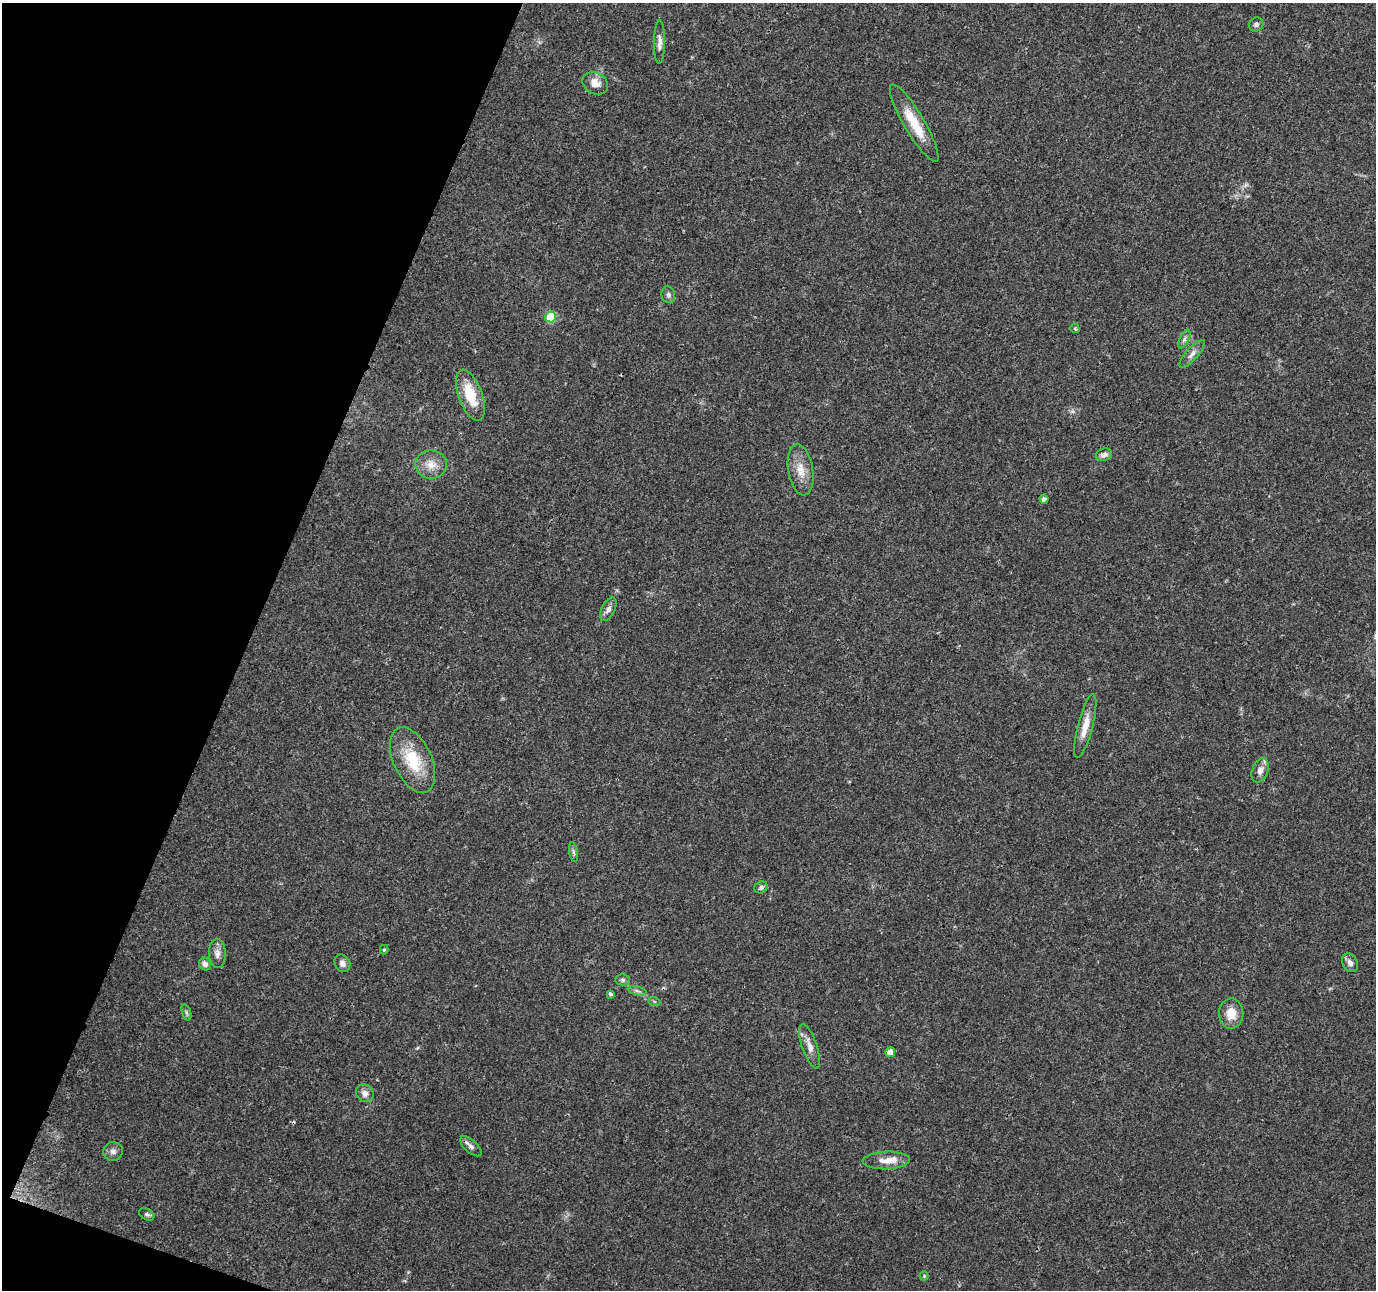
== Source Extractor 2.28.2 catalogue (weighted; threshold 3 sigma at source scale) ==
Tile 9 of 4 x 4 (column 1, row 3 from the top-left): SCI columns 6-1379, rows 1505-2792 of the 5511 x 5649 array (HDU 1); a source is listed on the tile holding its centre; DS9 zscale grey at full resolution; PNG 1378 x 1292 px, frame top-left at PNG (2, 3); each listed source drawn as its Kron ellipse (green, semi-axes under 4 px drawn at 4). Shown black and unused: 19% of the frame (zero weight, under 3 of 4 exposures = <1% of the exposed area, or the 3 px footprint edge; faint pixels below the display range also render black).
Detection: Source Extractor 2.28.2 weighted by HDU 2 'WHT'; one run over the whole footprint, this tile lists its part. Background 0.0373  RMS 0.0036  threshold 0.0161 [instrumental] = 3 sigma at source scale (4.5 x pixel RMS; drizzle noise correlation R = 1.50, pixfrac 1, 0.0396/0.0396 arcsec/px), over >= 5 px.
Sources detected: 41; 1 cosmic-ray / hot-pixel residue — neither listed nor drawn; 1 inside a brighter listed object's ellipse — not listed separately; the other 39 listed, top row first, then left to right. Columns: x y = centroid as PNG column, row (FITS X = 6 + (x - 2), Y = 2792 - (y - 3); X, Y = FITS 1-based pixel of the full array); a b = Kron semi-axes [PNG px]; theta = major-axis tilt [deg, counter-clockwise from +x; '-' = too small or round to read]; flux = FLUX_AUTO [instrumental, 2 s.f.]
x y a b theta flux
1256 24 7 6 - 1.2
659 42 22 5 90 2
595 83 13 10 -31 3.9
914 123 44 10 -59 10
668 295 8 6 -73 1.1
551 317 5 5 - 18
1075 328 5 4 - 0.42
1184 339 10 4 63 0.94
1192 354 17 6 49 2
470 395 27 11 -70 11
1104 455 8 6 17 1.5
431 464 16 14 -1 4.5
801 470 26 12 -81 5.7
1044 499 4 4 - 1.2
608 609 13 6 63 1.6
1085 726 33 7 75 5
413 760 35 19 -65 15
1260 770 12 8 68 2.7
573 852 10 4 -79 0.84
761 887 7 5 33 1
384 950 5 4 - 0.45
217 954 14 8 -87 2.2
342 963 9 7 -61 1.6
1350 963 10 7 -60 1.7
205 964 6 5 - 1.3
623 980 7 5 -1 0.77
637 991 9 4 -13 0.89
610 994 4 3 - 0.58
654 1001 6 4 -20 0.47
186 1013 8 3 -71 0.66
1231 1014 15 12 88 5.3
810 1046 23 7 -71 3.2
890 1052 5 5 - 3.7
365 1093 9 8 - 2.2
471 1146 13 6 -42 1.4
113 1151 10 9 - 1.6
886 1160 24 8 3 4.3
147 1214 8 5 -30 0.85
924 1276 4 4 - 0.35